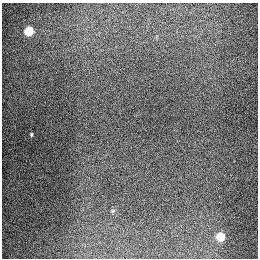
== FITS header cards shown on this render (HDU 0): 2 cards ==
NAXIS1  =                  256
NAXIS2  =                  256

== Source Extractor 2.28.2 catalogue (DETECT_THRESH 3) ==
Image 256 x 256 px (HDU 0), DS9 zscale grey, 1 PNG px = 1 image px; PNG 260 x 260 px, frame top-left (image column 1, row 256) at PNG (2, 3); no overlay
Background 1290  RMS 27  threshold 80.3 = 3 sigma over >= 5 px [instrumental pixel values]
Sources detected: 3; all 3 listed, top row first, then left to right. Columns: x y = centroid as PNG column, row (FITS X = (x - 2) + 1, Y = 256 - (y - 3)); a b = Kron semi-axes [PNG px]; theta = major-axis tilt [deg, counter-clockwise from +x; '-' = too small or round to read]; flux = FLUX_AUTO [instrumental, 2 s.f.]
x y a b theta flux
29 31 5 5 - 93000
31 134 3 2 - 2200
220 236 5 5 - 70000